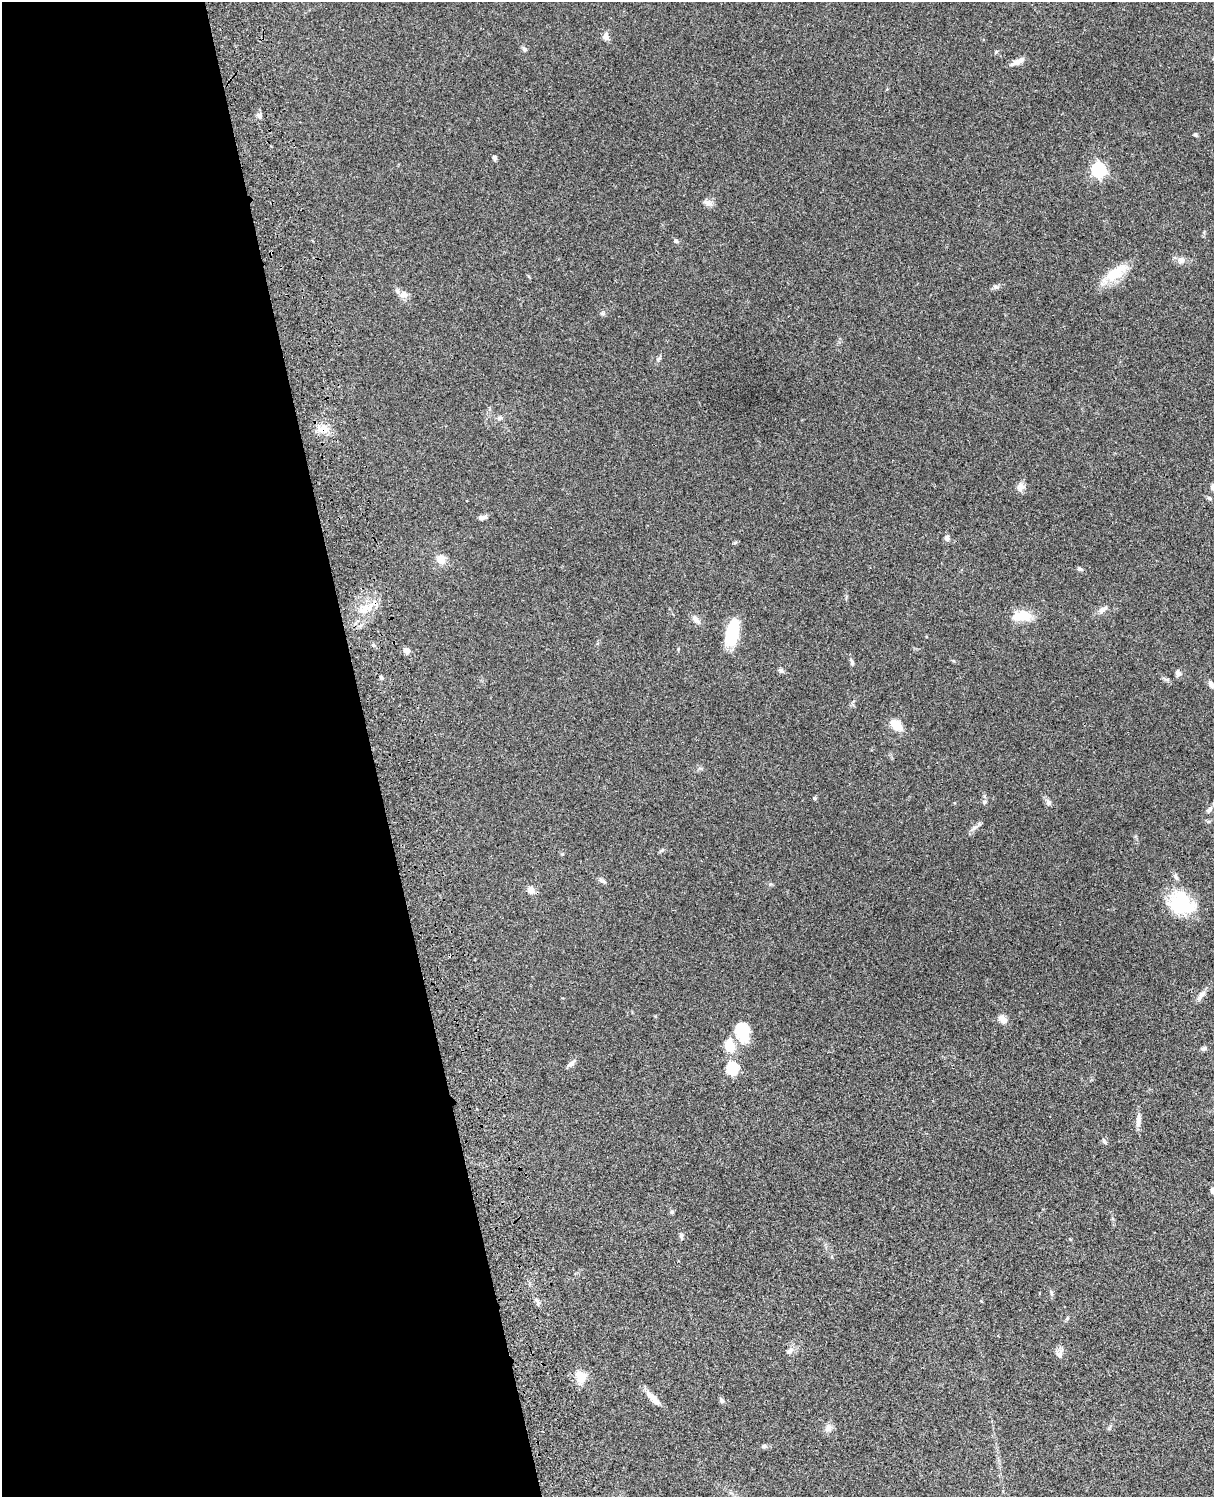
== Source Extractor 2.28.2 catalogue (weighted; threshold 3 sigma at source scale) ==
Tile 5 of 4 x 3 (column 1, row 2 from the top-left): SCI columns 121-1332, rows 1773-3267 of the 5088 x 4927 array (HDU 1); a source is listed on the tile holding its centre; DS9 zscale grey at full resolution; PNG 1216 x 1499 px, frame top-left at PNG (2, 2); no overlay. Shown black and unused: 31% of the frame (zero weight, under 3 of 4 exposures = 6% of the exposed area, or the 3 px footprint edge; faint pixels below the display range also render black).
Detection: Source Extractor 2.28.2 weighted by HDU 2 'WHT'; one run over the whole footprint, this tile lists its part. Background 0.0758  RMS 0.0059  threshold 0.0264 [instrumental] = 3 sigma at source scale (4.5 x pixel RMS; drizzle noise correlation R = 1.50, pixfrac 1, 0.05/0.05 arcsec/px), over >= 5 px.
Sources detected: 67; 2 inside a brighter object's white glare — not listed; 1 inside a brighter listed object's ellipse — not listed separately; the other 64 listed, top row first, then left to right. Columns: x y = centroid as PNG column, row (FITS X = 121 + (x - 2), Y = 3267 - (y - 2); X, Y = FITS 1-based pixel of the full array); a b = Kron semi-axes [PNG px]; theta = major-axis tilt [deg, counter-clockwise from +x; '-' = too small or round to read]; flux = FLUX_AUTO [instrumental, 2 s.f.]
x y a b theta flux
606 36 10 7 -73 2.7
524 49 8 5 -36 1.1
996 52 6 4 45 0.73
1018 62 16 5 26 4.1
259 116 9 5 -46 1.5
1195 135 5 4 - 1.1
495 158 5 4 - 1.4
1099 170 6 6 - 110
708 203 14 7 -26 2.6
676 241 6 5 - 0.95
1181 260 10 9 - 2.7
1116 273 33 14 38 14
404 294 11 9 2 3.4
603 313 6 5 - 0.95
499 418 7 5 20 1.3
323 429 14 11 9 6
1021 486 11 10 - 3
1213 487 9 6 -85 1.9
1209 498 7 4 -44 0.91
482 517 11 5 5 2
947 538 8 6 -85 1.8
440 559 11 9 -23 5.2
1080 569 8 4 -15 1.1
364 609 19 9 46 7.9
1103 609 14 6 37 2.6
1022 616 27 12 0 10
696 619 12 7 -45 2.9
732 633 24 11 78 29
407 650 6 5 - 3
852 662 7 4 -83 1.2
781 670 8 5 -47 1.2
1178 673 7 6 - 2.2
381 678 4 4 - 1.1
1211 685 9 6 -46 2.5
897 725 17 10 -39 7
814 798 5 4 - 0.76
985 802 7 5 68 1.1
1048 803 9 7 -43 1.7
1209 810 10 6 40 1.9
975 827 7 5 33 1.5
603 881 11 5 -17 1.4
531 890 8 7 - 4.1
1181 902 25 22 77 33
1201 995 17 6 54 2.9
1003 1019 13 8 -46 3.3
743 1034 20 18 76 14
1203 1048 7 5 11 1.3
571 1064 14 5 42 2.1
732 1068 6 6 - 53
1138 1120 20 6 85 3.2
1104 1141 8 4 -55 0.9
1213 1191 7 5 -66 2.1
672 1212 5 5 - 0.86
681 1236 8 5 -74 1.1
1051 1293 6 4 -71 0.89
538 1303 9 5 -77 1.4
1067 1318 7 3 55 0.79
790 1350 11 6 38 2
1059 1354 10 8 44 2.3
581 1377 12 11 - 8.7
653 1398 23 7 -44 5.6
721 1400 8 5 -58 1.2
828 1428 11 9 33 2.8
764 1446 8 5 18 1.1
Overlapping masked pixels (flux is a lower limit): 2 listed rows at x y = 323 429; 364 609
Isophote crosses this tile's border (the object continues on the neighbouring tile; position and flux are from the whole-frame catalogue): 4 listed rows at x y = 1213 487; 1211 685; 1209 810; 1213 1191
Unlisted compact peaks at least as high as the median listed source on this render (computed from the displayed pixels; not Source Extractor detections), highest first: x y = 995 287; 770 884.